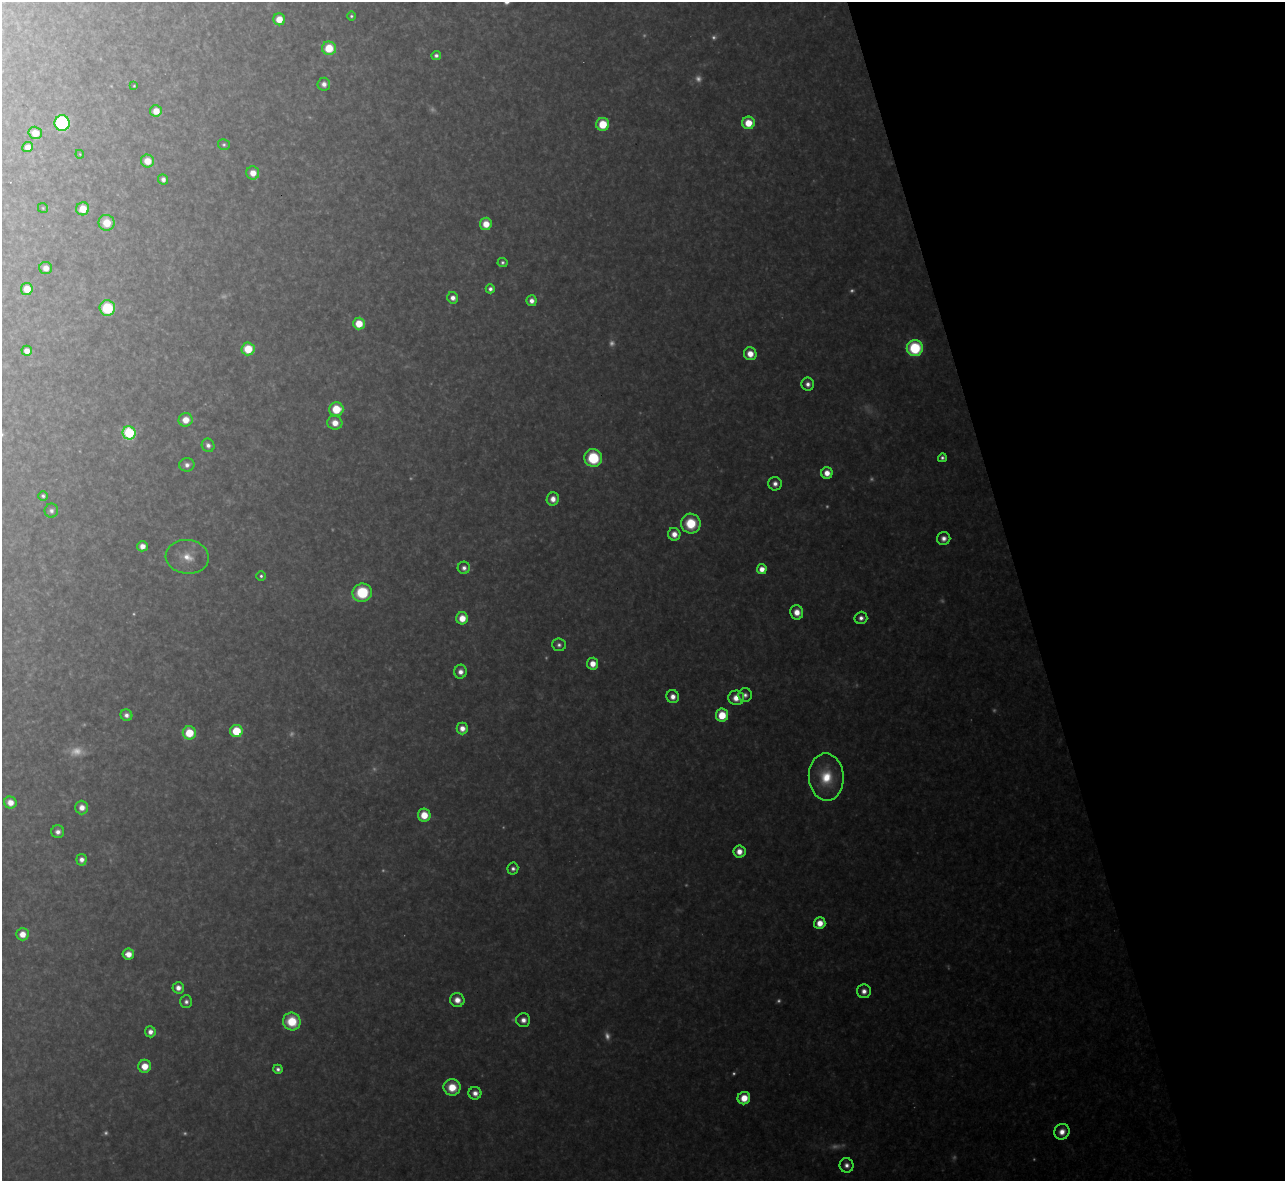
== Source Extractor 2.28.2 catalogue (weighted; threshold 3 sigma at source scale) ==
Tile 12 of 4 x 4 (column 4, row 3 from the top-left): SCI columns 3851-5133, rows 1320-2498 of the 5133 x 5115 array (HDU 1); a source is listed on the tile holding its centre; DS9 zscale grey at full resolution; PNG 1287 x 1183 px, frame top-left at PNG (2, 2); each listed source drawn as its Kron ellipse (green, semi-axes under 4 px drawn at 4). Shown black and unused: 21% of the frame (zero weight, under 3 of 4 exposures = <1% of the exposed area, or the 3 px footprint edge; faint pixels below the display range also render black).
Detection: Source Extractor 2.28.2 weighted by HDU 2 'WHT'; one run over the whole footprint, this tile lists its part. Background 0.325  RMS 0.019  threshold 0.0868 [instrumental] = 3 sigma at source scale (4.5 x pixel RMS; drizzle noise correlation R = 1.50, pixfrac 1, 0.05/0.05 arcsec/px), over >= 5 px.
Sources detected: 129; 34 too faint to see at this stretch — neither listed nor drawn; the other 95 listed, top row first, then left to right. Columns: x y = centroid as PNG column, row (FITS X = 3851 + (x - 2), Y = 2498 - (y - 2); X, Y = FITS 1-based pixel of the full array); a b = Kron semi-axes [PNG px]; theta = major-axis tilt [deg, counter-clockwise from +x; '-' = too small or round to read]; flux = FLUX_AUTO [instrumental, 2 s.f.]
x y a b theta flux
351 16 4 4 - 4.4
279 19 6 6 - 33
329 48 7 7 - 70
436 55 5 4 - 8.2
324 84 6 6 - 14
134 86 3 3 - 2.2
156 111 6 6 - 29
62 123 7 7 - 330
748 123 6 6 - 50
603 124 6 6 - 72
35 133 7 6 - 35
224 145 6 5 - 4.5
27 147 5 5 - 20
80 154 4 3 - 2
147 161 7 6 - 36
253 173 6 6 - 27
163 179 5 4 - 10
43 208 5 5 - 2.9
83 209 6 6 - 40
107 223 8 8 - 46
486 224 6 6 - 37
502 262 5 4 - 5.1
46 268 6 6 - 20
27 289 6 6 - 41
490 289 4 4 - 8.3
453 298 6 5 - 15
532 301 5 5 - 15
107 308 8 7 - 130
359 324 6 6 - 52
915 348 8 8 - 160
248 349 6 6 - 65
27 351 5 5 - 19
750 354 6 6 - 32
808 384 6 6 - 11
336 409 7 7 - 70
186 420 7 6 - 31
335 423 7 7 - 28
129 433 6 6 - 260
208 445 7 6 - 11
593 458 9 8 - 120
942 458 4 4 - 6.8
187 465 7 6 - 12
827 473 6 5 - 26
775 484 7 6 - 13
43 496 5 5 - 5.6
553 499 6 6 - 20
51 511 7 7 - 9
691 524 10 10 - 87
674 534 6 6 - 23
944 539 7 6 - 14
142 546 5 5 - 19
187 557 21 17 -5 47
464 568 6 6 - 9.8
762 569 5 5 - 26
261 576 5 4 - 5.2
362 593 9 9 - 120
797 612 7 6 - 26
462 618 6 6 - 37
861 618 6 6 - 12
559 645 7 6 - 8
593 664 6 5 - 28
460 672 7 6 - 15
745 695 7 6 - 9.2
673 697 6 6 - 18
736 698 8 7 - 27
126 715 6 5 - 11
722 715 6 6 - 64
462 728 6 5 - 20
236 731 6 6 - 92
189 733 6 6 - 73
826 777 24 17 -86 84
10 802 6 6 - 26
82 807 7 6 - 21
424 815 6 6 - 51
58 832 6 6 - 12
739 851 6 6 - 24
81 860 6 5 - 13
513 869 6 5 - 8.2
820 923 6 5 - 32
22 934 6 6 - 29
128 954 6 5 - 24
178 988 6 5 - 17
864 991 7 7 - 16
457 1000 7 7 - 25
186 1002 6 6 - 8.3
523 1020 7 7 - 16
292 1021 9 8 - 88
150 1032 5 5 - 14
145 1066 6 6 - 38
278 1069 5 4 - 7.9
452 1087 8 8 - 56
475 1093 6 6 - 16
744 1098 6 6 - 45
1062 1132 8 7 - 23
846 1165 7 7 - 12